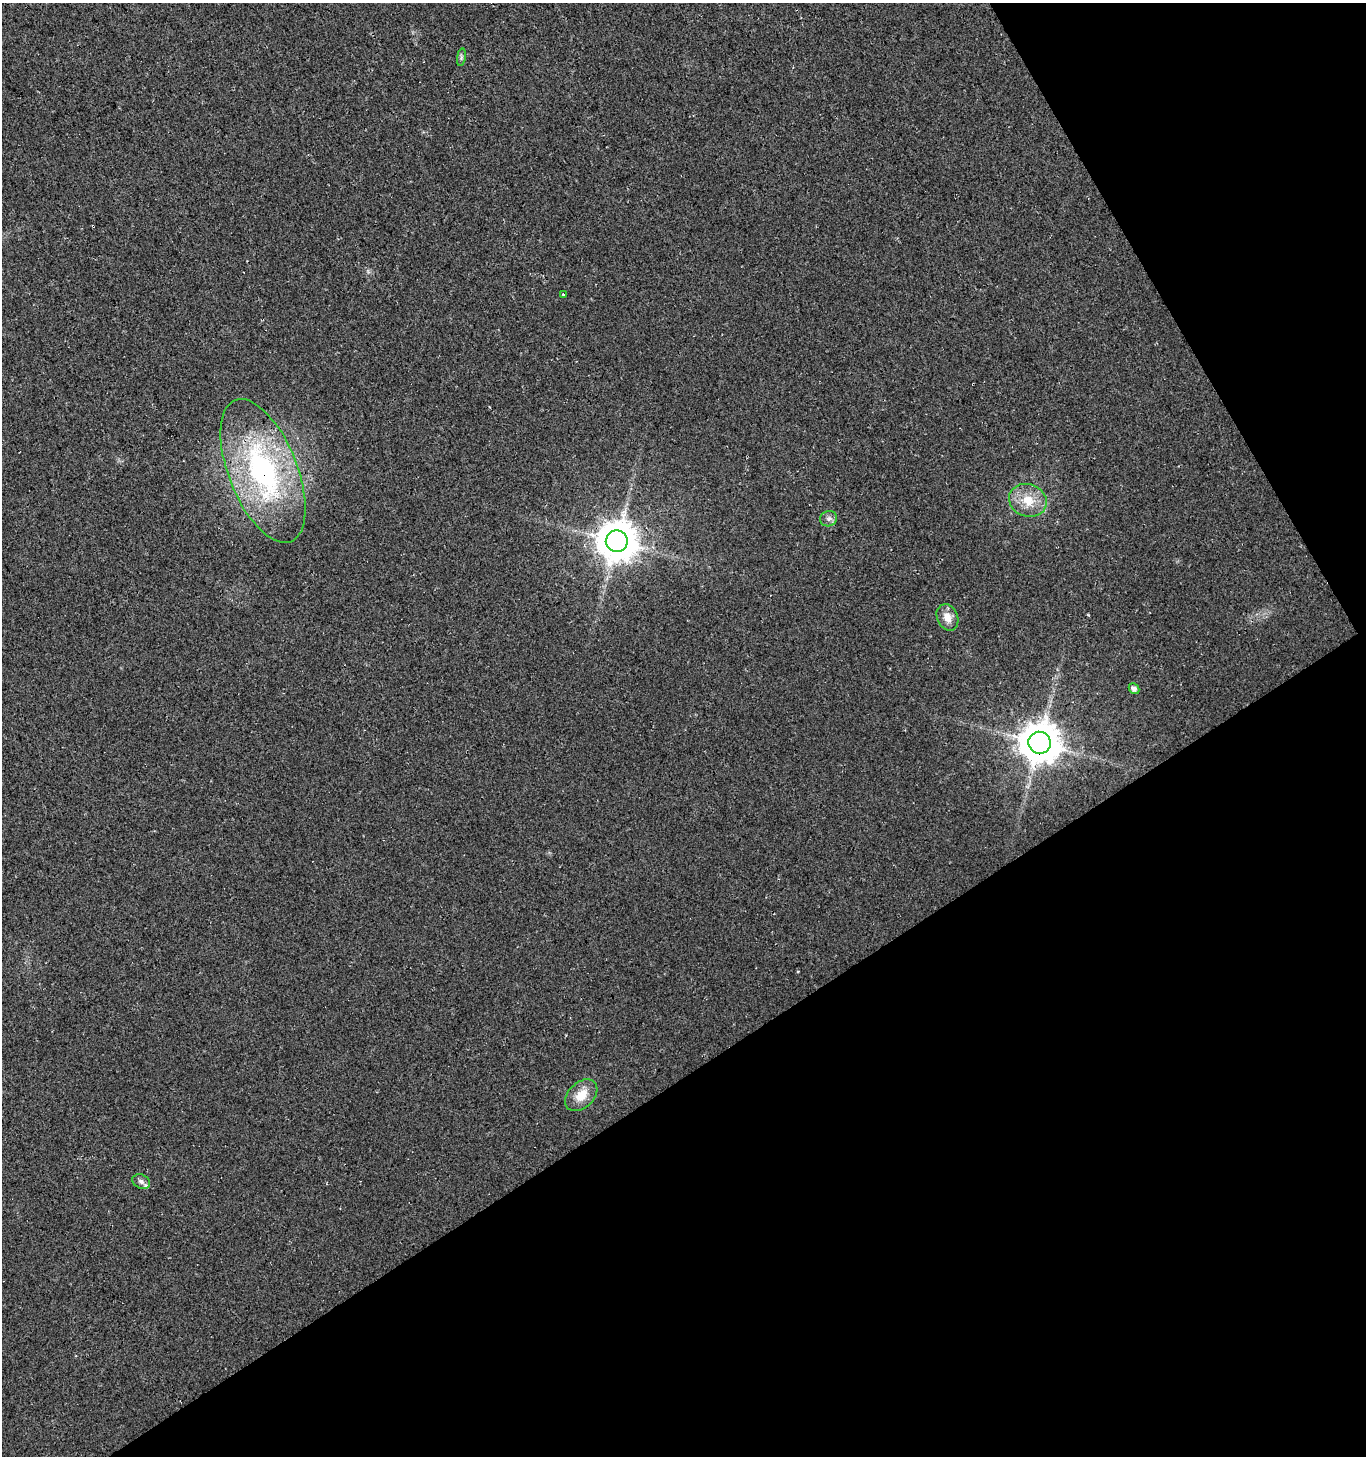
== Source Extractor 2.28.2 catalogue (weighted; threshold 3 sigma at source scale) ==
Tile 12 of 4 x 4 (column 4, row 3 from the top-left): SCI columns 4298-5661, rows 1504-2957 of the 5806 x 5921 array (HDU 1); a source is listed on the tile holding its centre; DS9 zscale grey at full resolution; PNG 1368 x 1458 px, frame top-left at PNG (2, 3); each listed source drawn as its Kron ellipse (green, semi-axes under 4 px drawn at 4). Shown black and unused: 32% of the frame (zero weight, under 3 of 4 exposures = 5% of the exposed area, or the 3 px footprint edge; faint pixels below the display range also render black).
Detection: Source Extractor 2.28.2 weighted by HDU 2 'WHT'; one run over the whole footprint, this tile lists its part. Background 0.0165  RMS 0.007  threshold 0.0317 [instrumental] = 3 sigma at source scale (4.5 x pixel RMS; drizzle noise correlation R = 1.50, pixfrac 1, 0.0396/0.0396 arcsec/px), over >= 5 px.
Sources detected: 12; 1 inside a brighter listed object's ellipse — not listed separately; the other 11 listed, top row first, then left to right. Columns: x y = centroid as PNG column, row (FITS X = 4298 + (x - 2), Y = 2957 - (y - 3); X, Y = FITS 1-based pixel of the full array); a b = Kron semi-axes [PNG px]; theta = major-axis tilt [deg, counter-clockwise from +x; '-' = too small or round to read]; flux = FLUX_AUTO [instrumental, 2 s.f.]
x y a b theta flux
461 57 9 4 81 1.7
563 294 3 3 - 1.2
263 471 76 34 -68 150
1028 500 19 16 -21 16
829 519 8 7 - 2.6
617 541 11 11 - 2100
947 617 13 10 -65 7.4
1134 689 6 5 - 3.4
1040 743 11 11 - 2200
581 1095 19 12 44 12
141 1181 9 7 -25 2.6
Overlapping masked pixels (flux is a lower limit): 3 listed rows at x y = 263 471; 617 541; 1040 743
Unlisted compact peaks at least as high as the median listed source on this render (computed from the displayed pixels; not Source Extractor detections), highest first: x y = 1088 615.